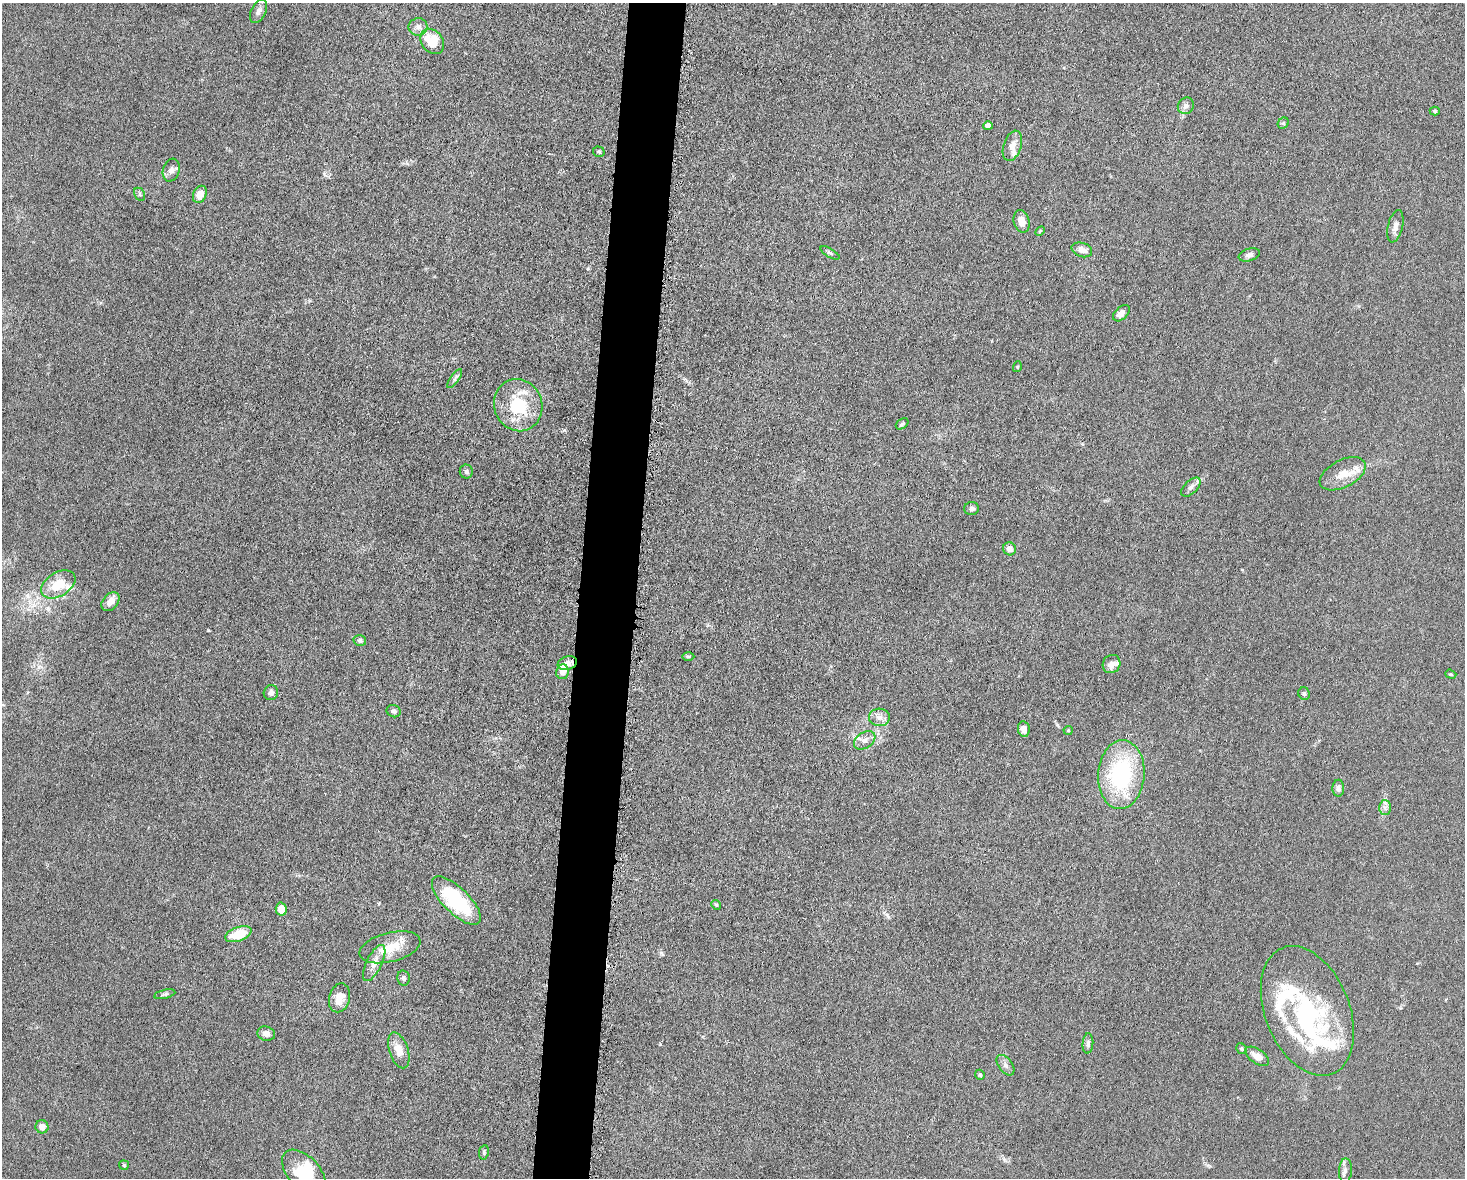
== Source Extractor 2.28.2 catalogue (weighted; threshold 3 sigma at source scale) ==
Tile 8 of 3 x 4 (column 2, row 3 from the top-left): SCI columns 1694-3156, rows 1184-2359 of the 4746 x 4719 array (HDU 1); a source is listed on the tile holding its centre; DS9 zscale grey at full resolution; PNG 1467 x 1180 px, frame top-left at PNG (2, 3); each listed source drawn as its Kron ellipse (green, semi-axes under 4 px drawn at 4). Shown black and unused: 4% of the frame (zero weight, under 5 of 10 exposures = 2% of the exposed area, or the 3 px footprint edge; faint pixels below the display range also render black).
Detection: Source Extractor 2.28.2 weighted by HDU 2 'WHT'; one run over the whole footprint, this tile lists its part. Background 0.0231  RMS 0.0021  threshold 0.00861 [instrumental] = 3 sigma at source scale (4.09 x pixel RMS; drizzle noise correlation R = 1.36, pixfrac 0.8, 0.05/0.05 arcsec/px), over >= 5 px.
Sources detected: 85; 2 inside a brighter object's white glare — neither listed nor drawn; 15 inside a brighter listed object's ellipse — not listed separately; the other 68 listed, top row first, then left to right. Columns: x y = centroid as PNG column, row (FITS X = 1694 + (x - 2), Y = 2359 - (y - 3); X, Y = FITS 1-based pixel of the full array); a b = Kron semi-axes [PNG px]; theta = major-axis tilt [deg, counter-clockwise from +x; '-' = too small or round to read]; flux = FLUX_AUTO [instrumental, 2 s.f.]
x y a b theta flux
259 11 13 7 63 0.9
418 27 9 8 - 1
432 41 13 10 -54 5.6
1186 106 8 7 - 0.78
1435 111 5 4 - 0.29
1283 123 6 5 - 0.34
988 126 5 4 - 2.1
1012 146 16 9 71 1.7
599 152 6 5 - 0.32
171 170 11 8 73 0.95
140 194 7 5 -61 0.35
200 194 9 6 65 2.1
1022 221 11 8 -76 1.4
1395 226 16 7 76 1.2
1040 231 6 3 45 0.2
1082 250 10 7 -19 1.4
830 253 11 3 -30 0.37
1249 255 11 6 17 0.74
1121 313 10 6 45 1.2
1017 367 5 3 - 0.21
455 379 11 3 54 0.4
518 405 26 24 -69 10
902 424 7 5 36 0.43
466 471 7 6 - 0.54
1343 474 25 13 27 3.4
1191 487 12 6 44 0.8
972 509 7 6 - 0.63
1010 549 7 6 - 1.3
58 584 19 12 31 5.3
110 602 11 7 49 1.8
360 641 6 5 - 0.62
688 657 6 4 -1 0.3
567 663 10 6 18 1.2
1112 664 9 8 - 1.2
562 672 7 6 - 1.4
1451 674 6 4 -19 0.25
271 693 7 7 - 0.77
1304 694 6 6 - 0.43
394 711 7 6 - 0.52
879 717 10 8 -3 1.3
1024 729 8 5 -81 1.1
1068 730 4 4 - 0.21
865 740 12 8 33 1.2
1121 775 34 23 86 22
1338 788 8 6 89 0.62
1385 808 7 6 - 0.67
456 901 32 13 -44 14
716 905 5 4 - 0.25
281 909 6 5 - 2.7
238 934 14 7 20 4.8
390 947 31 14 14 4.4
374 963 19 7 64 1.6
403 978 8 6 -79 0.43
165 994 11 4 13 0.39
339 998 15 10 76 2.6
1307 1011 68 42 -68 29
266 1034 9 7 -16 1
1088 1043 10 5 86 0.65
1241 1049 6 5 - 0.3
399 1050 18 9 -71 2.4
1257 1056 13 7 -34 1.9
1005 1065 11 7 -53 0.82
980 1075 5 4 - 0.33
42 1127 6 6 - 1.3
484 1152 7 5 82 0.35
124 1165 5 5 - 0.27
1345 1171 12 6 87 0.83
304 1172 27 15 -47 6.8
Overlapping masked pixels (flux is a lower limit): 1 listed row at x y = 567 663
Isophote crosses this tile's border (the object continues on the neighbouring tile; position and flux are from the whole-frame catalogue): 1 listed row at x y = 304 1172
Unlisted compact peaks at least as high as the median listed source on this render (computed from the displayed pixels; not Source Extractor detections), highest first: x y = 208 630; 564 430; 661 953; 660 1044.